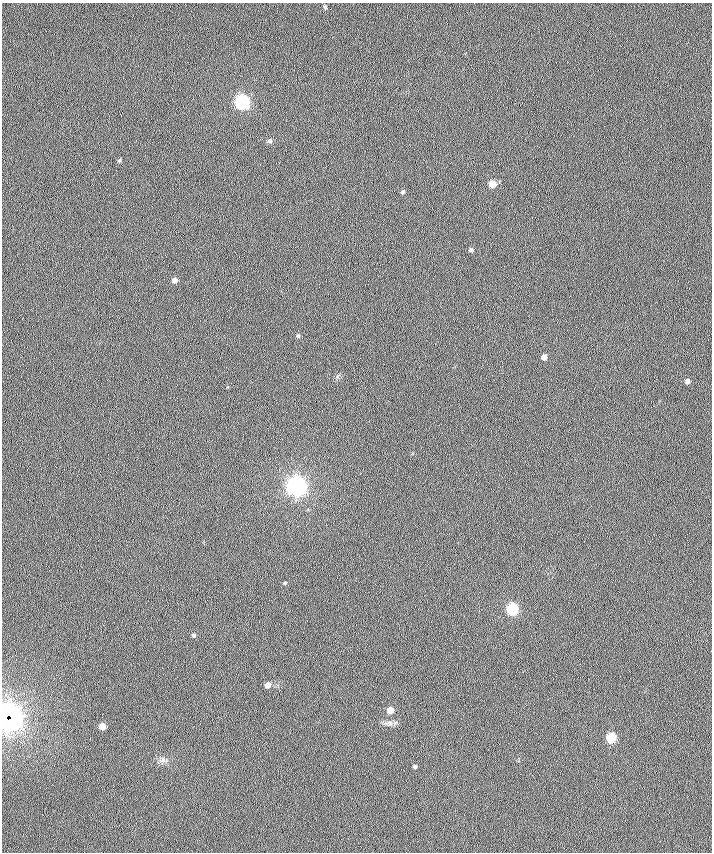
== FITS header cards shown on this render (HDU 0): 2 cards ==
NAXIS1  =                  710 /
NAXIS2  =                  850 /

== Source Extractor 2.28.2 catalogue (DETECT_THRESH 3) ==
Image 710 x 850 px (HDU 0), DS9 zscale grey, 1 PNG px = 1 image px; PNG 714 x 854 px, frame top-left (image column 1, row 850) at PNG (2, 3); no overlay
Background 0.523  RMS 6.8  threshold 20.5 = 3 sigma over >= 5 px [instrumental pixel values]
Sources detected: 24; all 24 listed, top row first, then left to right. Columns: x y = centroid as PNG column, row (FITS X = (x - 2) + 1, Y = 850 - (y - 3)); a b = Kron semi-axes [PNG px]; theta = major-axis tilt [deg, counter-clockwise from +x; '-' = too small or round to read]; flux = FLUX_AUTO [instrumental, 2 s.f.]
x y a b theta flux
325 7 4 4 - 560
242 102 7 6 - 110000
270 141 7 5 -16 820
119 160 5 4 - 550
492 184 5 5 - 7100
403 192 5 4 - 730
471 250 5 4 - 870
175 280 5 4 - 2100
298 336 5 4 - 710
544 357 5 4 - 2600
687 381 5 4 - 1600
297 486 7 7 - 330000
285 583 5 4 - 540
512 609 6 6 - 52000
194 635 5 5 - 820
268 685 5 5 - 2700
390 710 5 5 - 4500
8 715 12 10 3 170000
10 720 9 6 42 1300
390 723 10 6 -26 1800
102 726 5 5 - 4100
611 738 6 6 - 23000
163 760 9 8 - 1900
415 766 4 4 - 790